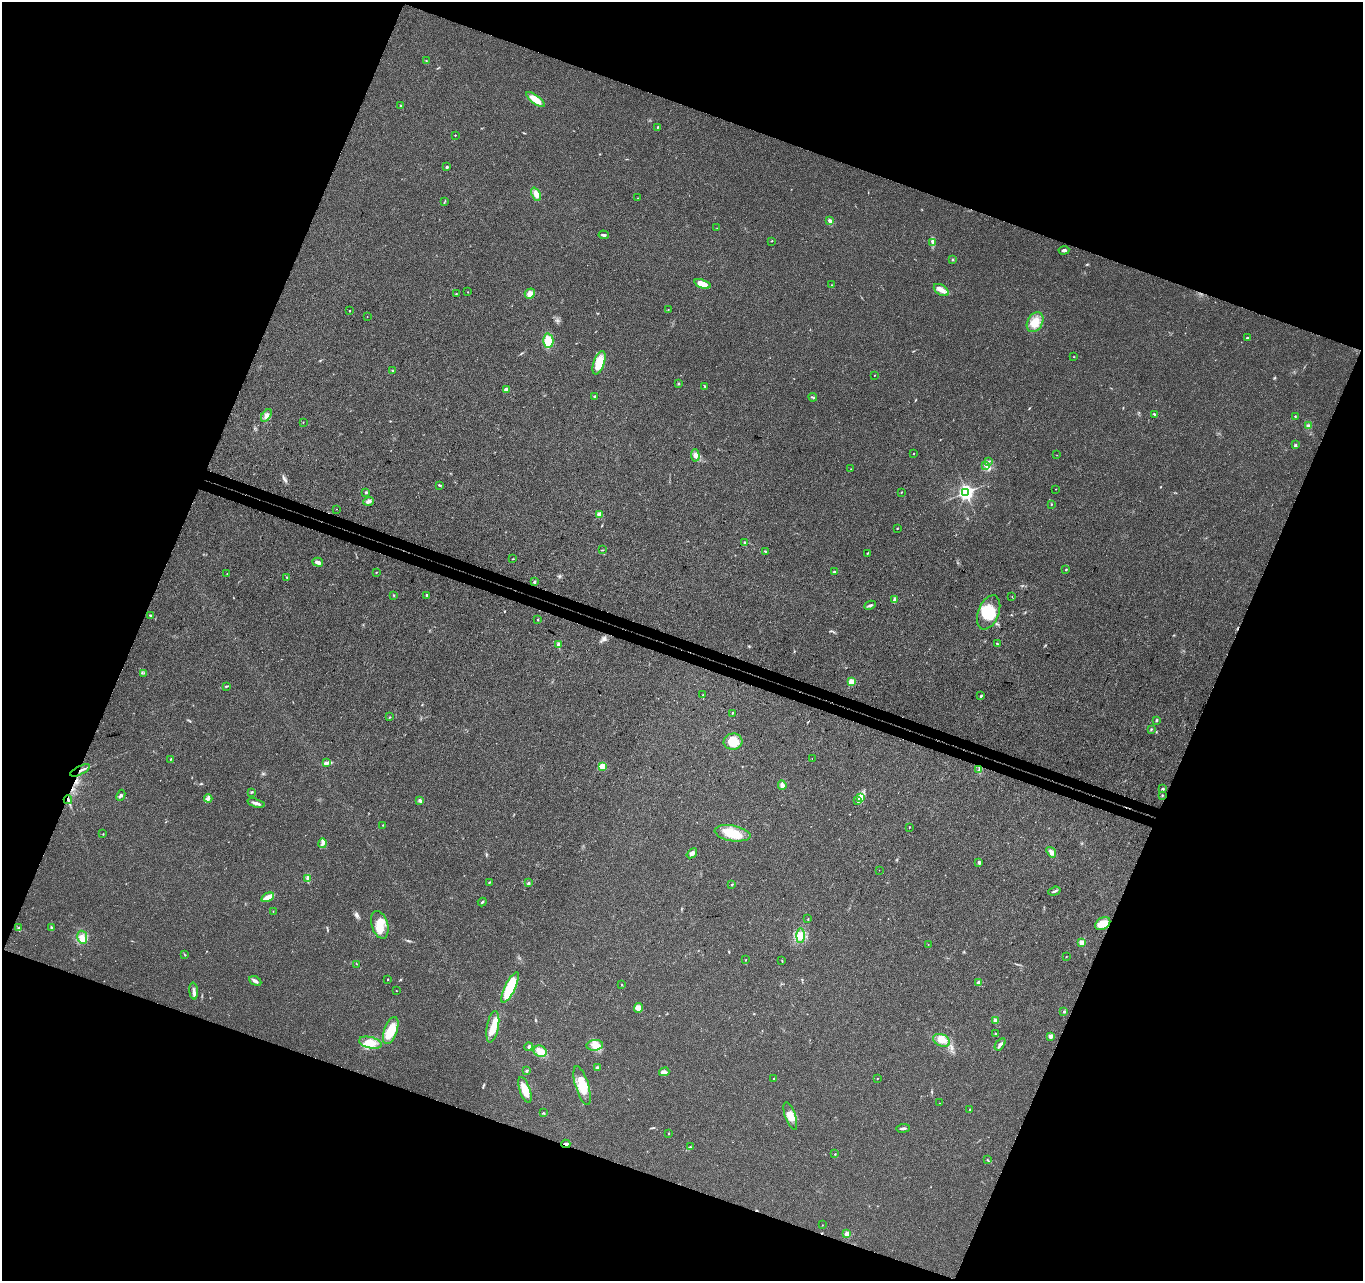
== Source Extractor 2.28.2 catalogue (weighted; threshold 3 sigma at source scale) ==
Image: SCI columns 76-5518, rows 334-5446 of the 5588 x 5718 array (HDU 1 of 3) = the unmasked area's bounding box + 8 px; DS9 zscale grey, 4 x 4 block average (1 PNG px = mean of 4 x 4 image px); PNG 1365 x 1283 px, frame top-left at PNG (2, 2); each listed source drawn as its Kron ellipse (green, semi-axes under 4 px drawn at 4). Shown black and unused: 42% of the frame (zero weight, under 3 of 4 exposures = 6% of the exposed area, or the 3 px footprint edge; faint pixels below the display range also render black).
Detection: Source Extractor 2.28.2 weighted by HDU 2 'WHT'. Background 0.0208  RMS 0.0037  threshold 0.0165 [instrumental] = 3 sigma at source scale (4.5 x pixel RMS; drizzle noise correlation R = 1.50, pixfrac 1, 0.0396/0.0396 arcsec/px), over >= 5 px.
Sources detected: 191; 1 inside a brighter object's white glare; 3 cosmic-ray / hot-pixel residue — neither listed nor drawn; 1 coinciding with a brighter row at this scale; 8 inside a brighter listed object's ellipse — not listed separately; the other 178 listed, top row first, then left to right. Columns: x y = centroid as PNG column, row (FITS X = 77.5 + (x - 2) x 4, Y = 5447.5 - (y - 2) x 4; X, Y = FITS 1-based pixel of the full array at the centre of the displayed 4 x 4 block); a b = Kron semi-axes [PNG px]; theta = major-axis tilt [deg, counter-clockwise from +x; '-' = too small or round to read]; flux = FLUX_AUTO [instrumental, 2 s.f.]
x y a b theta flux
426 60 2 2 - 1
535 99 11 4 -37 30
401 105 2 2 - 1.3
657 127 2 2 - 1.5
455 135 2 2 - 1.2
447 167 3 2 - 2.4
536 194 7 4 -66 17
638 198 2 2 - 0.63
444 202 2 2 - 1
830 221 3 2 - 6.7
717 228 2 2 - 0.44
604 235 5 2 - 4.3
771 241 2 2 - 0.82
933 243 3 2 - 2.7
1064 250 5 3 - 4.5
952 259 2 2 - 1.9
702 284 8 4 -18 25
831 285 2 2 - 0.7
941 290 8 5 -32 15
468 292 2 2 - 0.92
530 293 5 5 - 12
456 294 3 2 - 1.3
668 309 2 2 - 0.8
350 311 2 2 - 1.1
367 316 2 2 - 0.5
1035 322 10 7 60 33
1247 338 2 2 - 3.8
548 341 7 5 88 41
1073 357 2 2 - 0.7
599 363 12 5 71 51
392 370 2 2 - 0.93
874 375 2 2 - 0.65
679 383 2 2 - 1.6
705 386 2 2 - 1.7
506 390 2 2 - 16
594 396 2 2 - 4.7
813 397 4 2 - 2.6
1154 414 3 2 - 1.9
266 415 7 4 54 9.4
1295 416 3 2 - 1.3
303 422 2 2 - 0.93
1308 426 3 3 - 4.3
1295 445 3 2 - 2.2
913 454 2 2 - 0.93
695 455 6 4 -85 8
1057 455 2 2 - 0.65
989 461 2 2 - 1.1
986 466 4 2 - 3.1
851 469 2 2 - 0.56
439 485 2 2 - 1.4
1056 489 2 2 - 0.65
366 492 3 2 - 2.5
901 492 2 2 - 0.95
966 492 3 3 - 550
368 501 5 3 - 8.6
1051 504 2 2 - 1.3
336 509 2 2 - 0.47
599 515 4 3 - 10
897 529 2 2 - 1.2
744 542 3 2 - 1.6
603 550 2 2 - 1.1
765 551 2 2 - 1.4
868 553 2 2 - 1.6
512 559 2 2 - 0.79
318 562 5 3 - 8
1066 570 2 2 - 1.6
376 572 2 2 - 1.1
834 572 3 3 - 2.4
227 574 2 2 - 0.71
286 577 2 2 - 0.81
534 582 4 2 - 2.5
394 595 2 2 - 1.1
427 595 2 2 - 5.6
1012 596 2 2 - 0.49
894 600 3 2 - 3
870 605 6 2 26 3.9
989 612 18 10 68 58
150 615 3 2 - 1.7
538 620 2 2 - 1.2
997 644 3 2 - 1.4
558 645 4 3 - 7.9
144 673 2 2 - 0.84
851 682 2 2 - 59
226 686 4 2 - 1.7
703 695 2 2 - 0.85
981 696 4 2 - 2.9
732 713 2 2 - 1.6
390 717 2 2 - 0.98
1157 720 3 2 - 2.2
1151 729 2 2 - 2.1
733 742 9 8 - 39
812 758 2 2 - 0.45
171 759 2 2 - 1.5
327 763 3 2 - 3.3
602 766 2 2 - 71
80 770 11 2 26 8.3
979 770 3 2 - 2
782 785 5 3 - 11
1163 789 3 3 - 2.6
251 792 3 2 - 2.1
121 795 6 2 63 4
1162 795 2 2 - 1.2
861 797 2 2 - 1.7
208 798 4 2 - 2.7
68 800 4 2 - 3.5
420 800 4 3 - 4.3
858 800 2 2 - 0.94
256 803 9 3 -16 7.3
383 825 2 2 - 1.4
909 827 3 2 - 1
732 833 18 7 -10 44
103 834 2 2 - 0.89
323 843 5 4 - 6.6
1051 852 6 3 -53 9.6
692 853 6 3 39 8.2
979 862 4 3 - 3.3
879 870 2 2 - 0.44
308 879 3 2 - 2.7
489 882 3 2 - 1.5
528 883 3 3 - 2.7
732 884 2 2 - 3.2
1054 891 6 2 18 3.7
268 897 6 3 26 21
482 902 4 2 - 2.1
273 911 2 2 - 0.62
808 919 3 2 - 1.2
1103 924 8 5 30 31
380 925 14 8 -72 31
19 928 3 2 - 1.3
51 928 4 2 - 1.9
800 936 7 4 89 11
82 937 7 5 -81 13
1081 943 2 2 - 34
928 944 2 2 - 0.49
185 955 2 2 - 0.86
1066 957 2 2 - 1
746 960 2 2 - 1.3
782 961 3 2 - 0.93
357 964 2 2 - 0.61
388 979 2 2 - 1.3
255 981 6 3 -26 8
979 983 3 2 - 15
622 985 2 2 - 1.4
510 987 17 5 64 110
194 991 8 2 -85 7.2
396 991 2 2 - 0.78
638 1008 5 4 - 16
1064 1011 3 2 - 2.1
995 1020 3 3 - 8.3
493 1027 16 6 79 30
391 1031 14 6 71 48
995 1033 2 2 - 1.8
1050 1036 2 2 - 17
942 1040 9 6 -26 19
370 1043 11 5 -13 24
1000 1044 7 3 54 5.8
595 1045 8 5 6 16
529 1047 4 3 - 4.3
540 1051 7 5 -26 15
597 1068 3 2 - 4.3
527 1071 2 2 - 5.2
664 1072 5 4 - 7.6
774 1079 2 2 - 1.9
877 1079 2 2 - 0.86
582 1086 20 6 -73 47
525 1090 13 5 -71 34
940 1103 2 2 - 0.38
970 1110 3 2 - 1.8
543 1113 3 2 - 1.8
790 1116 14 5 -72 21
903 1128 7 2 6 4.8
669 1134 2 2 - 1.1
566 1144 4 2 - 4.8
690 1147 3 2 - 1.8
835 1154 2 2 - 1.4
987 1160 2 2 - 1.3
822 1225 2 2 - 0.77
847 1234 2 2 - 27
Overlapping masked pixels (flux is a lower limit): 3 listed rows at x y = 80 770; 68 800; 566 1144
Diffuse or blended objects may show on this block-average render without a row.